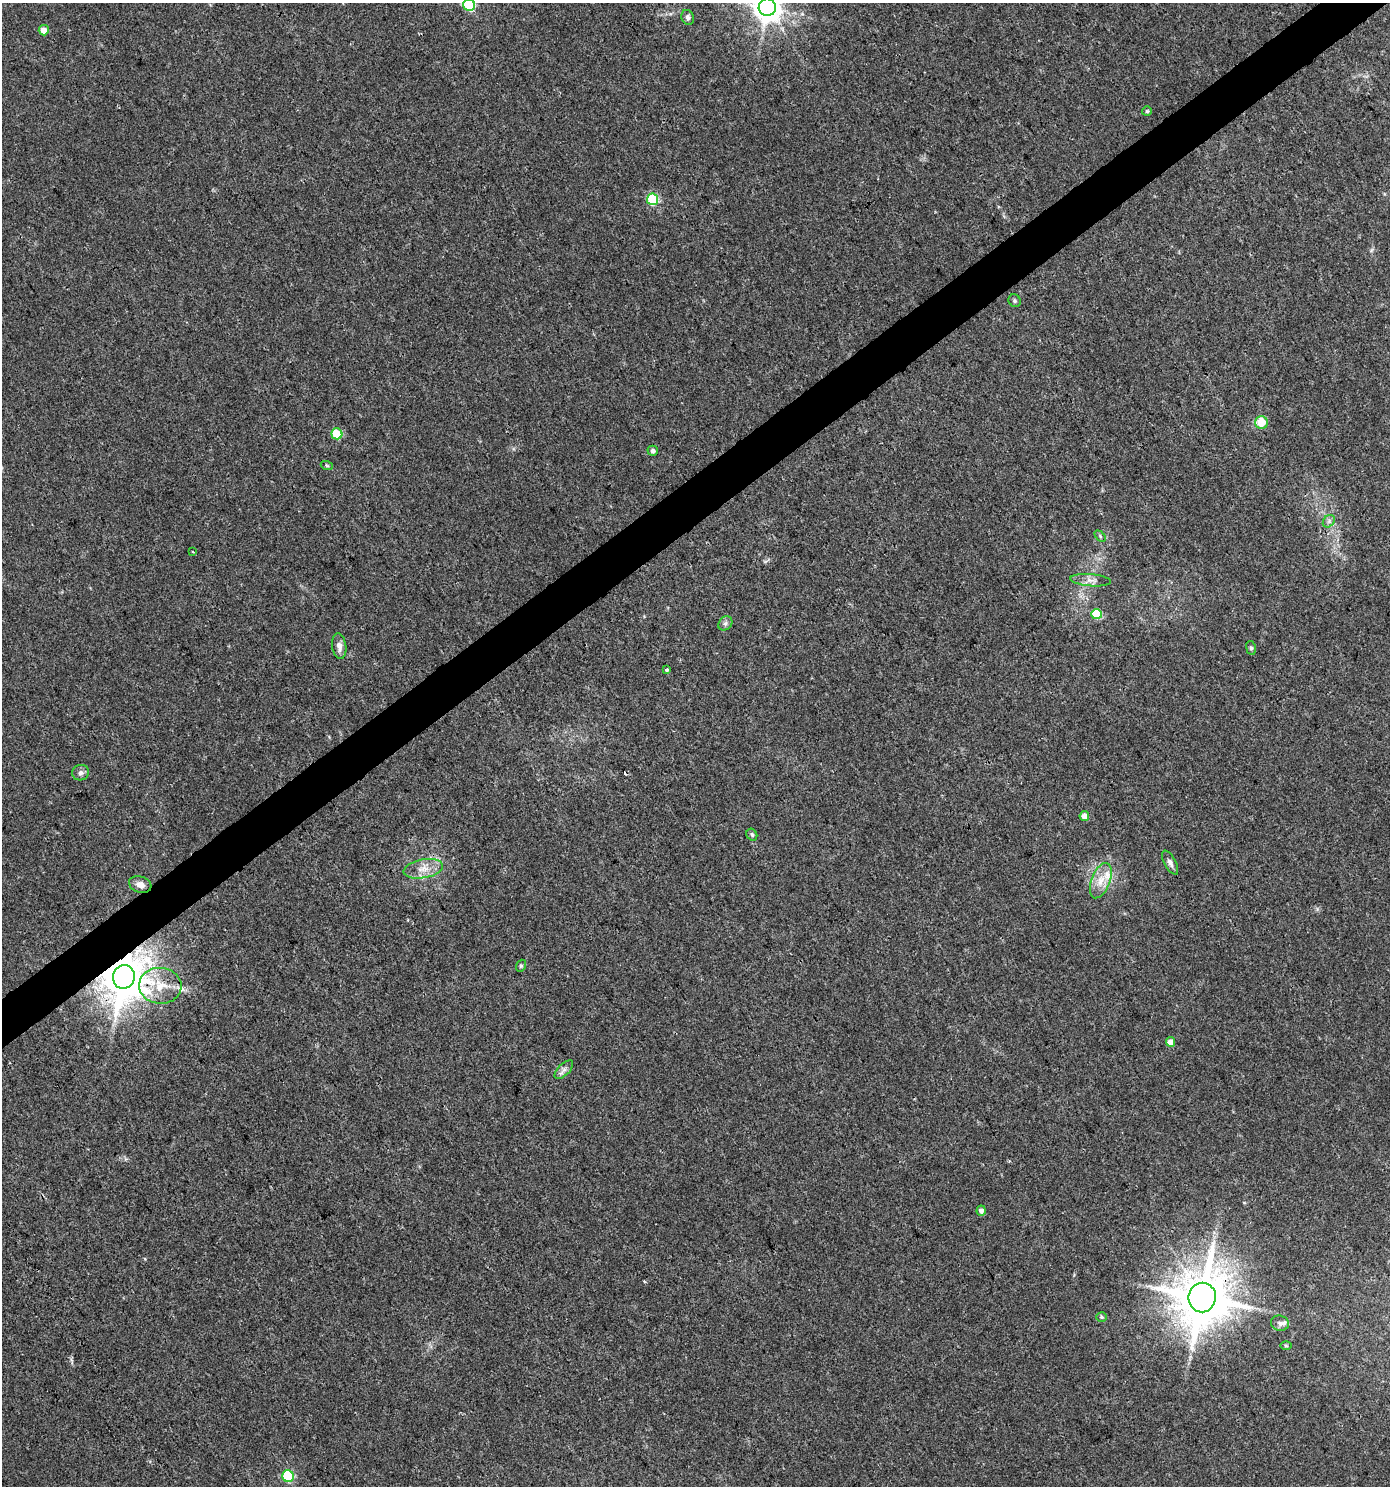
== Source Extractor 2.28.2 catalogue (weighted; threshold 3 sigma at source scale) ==
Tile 10 of 4 x 4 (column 2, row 3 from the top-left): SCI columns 1578-2965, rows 1485-2968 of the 5869 x 5943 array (HDU 1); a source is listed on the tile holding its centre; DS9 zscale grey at full resolution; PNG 1392 x 1488 px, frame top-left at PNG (2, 3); each listed source drawn as its Kron ellipse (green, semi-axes under 4 px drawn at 4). Shown black and unused: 3% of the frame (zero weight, under 3 of 4 exposures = <1% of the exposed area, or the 3 px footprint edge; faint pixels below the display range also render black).
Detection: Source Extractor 2.28.2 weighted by HDU 2 'WHT'; one run over the whole footprint, this tile lists its part. Background 0.0333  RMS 0.0033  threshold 0.015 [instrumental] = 3 sigma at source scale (4.5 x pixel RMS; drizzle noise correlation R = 1.50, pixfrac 1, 0.0396/0.0396 arcsec/px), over >= 5 px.
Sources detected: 42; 1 cosmic-ray / hot-pixel residue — neither listed nor drawn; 3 inside a brighter listed object's ellipse — not listed separately; the other 38 listed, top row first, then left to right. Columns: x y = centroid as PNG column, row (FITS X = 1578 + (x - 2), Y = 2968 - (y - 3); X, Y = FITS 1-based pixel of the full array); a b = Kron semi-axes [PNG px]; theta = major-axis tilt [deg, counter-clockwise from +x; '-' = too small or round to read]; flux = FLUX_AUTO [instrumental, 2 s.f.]
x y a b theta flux
469 5 6 6 - 25
767 7 8 8 - 450
688 17 7 6 - 1.1
44 30 5 5 - 3.4
1147 111 5 5 - 0.43
653 199 5 5 - 21
1015 301 6 6 - 0.62
1261 423 6 6 - 6.4
337 434 5 5 - 14
653 451 5 5 - 0.95
327 466 6 4 -19 0.44
1329 521 7 5 47 0.94
1100 536 7 4 -47 0.52
193 551 3 2 - 0.39
1091 580 20 6 -5 2.2
1097 614 5 5 - 16
725 623 8 6 46 0.92
339 646 13 7 -82 2
1251 648 7 5 -80 0.62
667 670 4 3 - 1.1
81 773 8 7 - 1.3
1084 816 5 5 - 2.5
752 835 6 5 - 0.7
1170 863 13 6 -61 1.4
423 869 20 9 10 4.3
1101 881 18 9 69 4.4
140 885 11 8 -18 2.2
521 966 6 4 69 0.5
124 977 12 11 - 1400
160 986 21 18 -5 8.3
1171 1042 5 4 - 3.3
564 1070 12 5 45 1.4
981 1211 5 4 - 1.4
1202 1297 15 13 81 1900
1102 1317 5 4 - 0.47
1280 1323 9 7 -14 1.2
1286 1346 6 4 -1 0.44
288 1476 6 5 - 20
Overlapping masked pixels (flux is a lower limit): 2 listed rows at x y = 124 977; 1202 1297
Isophote crosses this tile's border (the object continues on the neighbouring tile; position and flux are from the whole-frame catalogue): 2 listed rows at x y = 469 5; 767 7